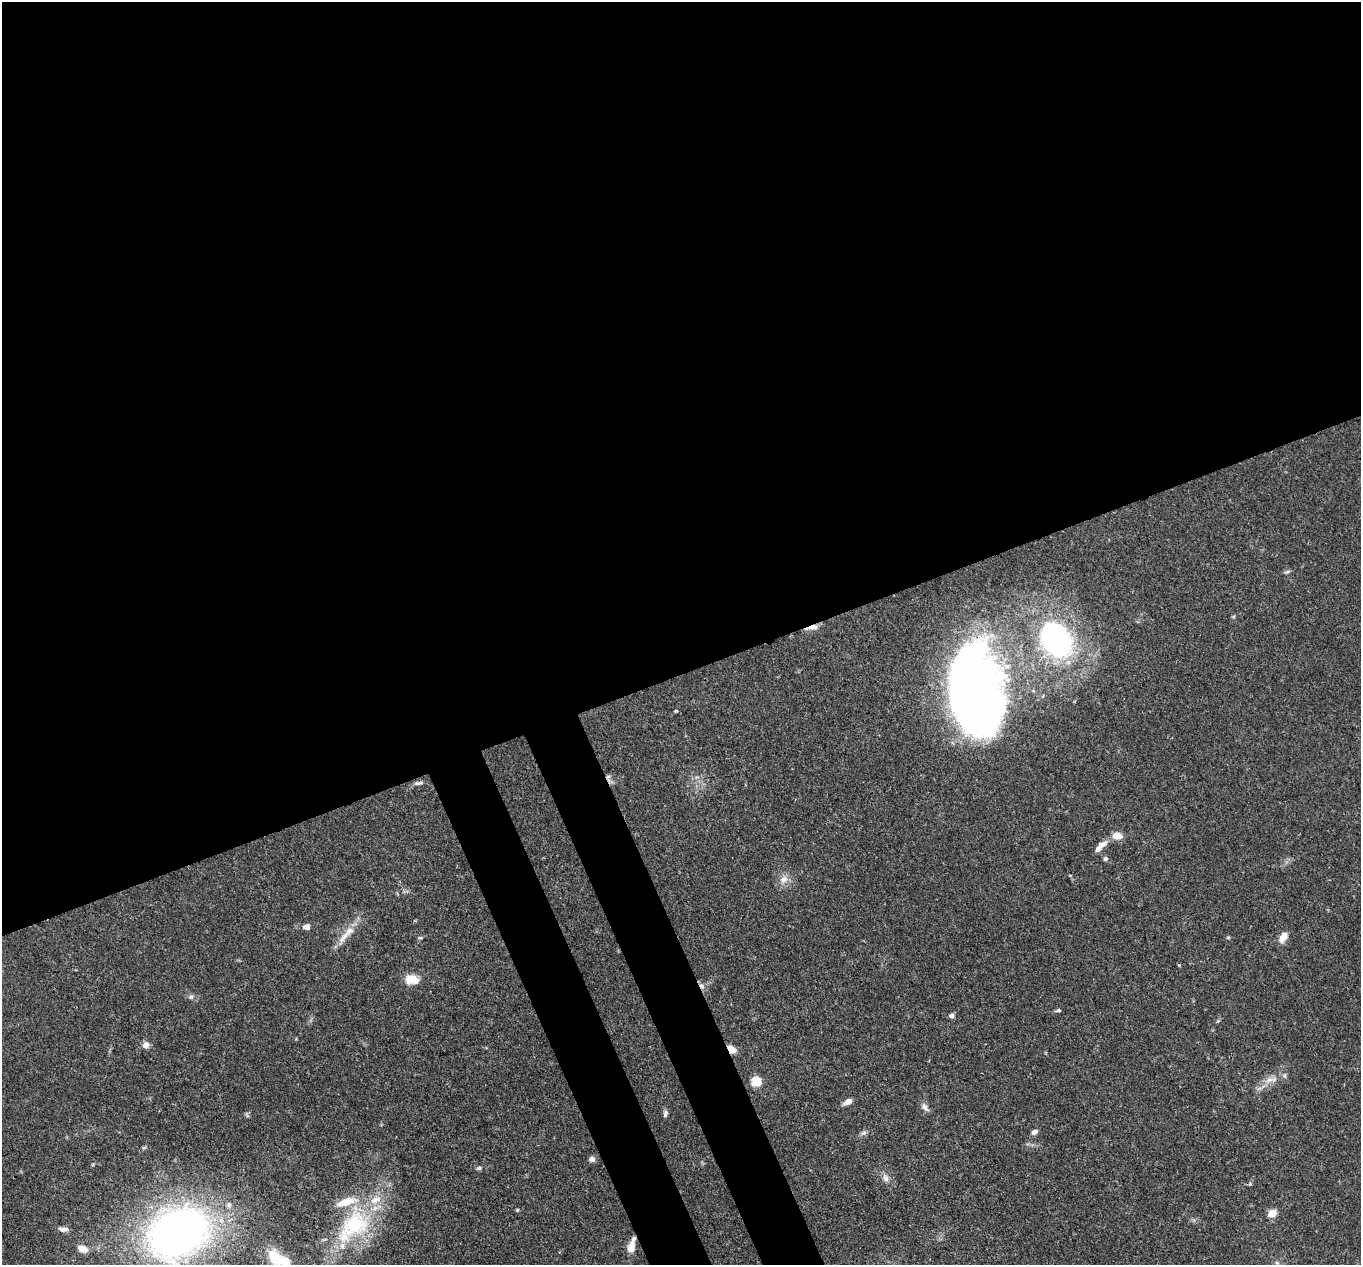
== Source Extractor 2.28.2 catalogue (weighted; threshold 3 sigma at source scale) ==
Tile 2 of 4 x 4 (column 2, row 1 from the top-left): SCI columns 1457-2815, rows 4126-5388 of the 5639 x 5584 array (HDU 1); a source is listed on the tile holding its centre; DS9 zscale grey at full resolution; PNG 1363 x 1267 px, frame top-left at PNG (2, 2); no overlay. Shown black and unused: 57% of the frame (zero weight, under 3 of 4 exposures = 8% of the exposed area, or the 3 px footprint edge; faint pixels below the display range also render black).
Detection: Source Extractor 2.28.2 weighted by HDU 2 'WHT'; one run over the whole footprint, this tile lists its part. Background 0.0914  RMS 0.0038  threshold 0.0172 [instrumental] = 3 sigma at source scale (4.5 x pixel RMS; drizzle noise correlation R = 1.50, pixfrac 1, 0.05/0.05 arcsec/px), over >= 5 px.
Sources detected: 48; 1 inside a brighter object's white glare — not listed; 4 inside a brighter listed object's ellipse — not listed separately; the other 43 listed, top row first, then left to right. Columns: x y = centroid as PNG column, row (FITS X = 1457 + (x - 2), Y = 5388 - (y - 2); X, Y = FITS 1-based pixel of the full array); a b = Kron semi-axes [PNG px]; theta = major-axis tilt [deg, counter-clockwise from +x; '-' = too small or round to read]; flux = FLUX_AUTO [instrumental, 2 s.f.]
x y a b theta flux
1287 572 8 3 19 0.68
812 627 15 6 12 2.8
1056 640 42 31 -56 71
974 689 71 40 -82 460
676 711 4 3 - 0.51
608 777 7 5 44 0.88
418 783 14 4 9 1.1
1117 835 12 9 -6 3.4
1103 844 17 7 32 2.7
1106 859 6 5 - 0.86
784 879 13 10 29 3.1
306 927 7 6 - 2.1
344 936 23 8 51 5.2
1283 937 11 6 58 4.5
420 938 6 4 -1 0.49
1179 965 3 3 - 0.67
412 980 17 11 -5 5.6
702 986 9 6 -57 1.5
191 997 7 6 - 0.96
1058 1010 7 4 11 0.71
951 1016 6 6 - 1.2
146 1045 9 9 - 1.8
731 1049 10 6 -42 3.6
1285 1075 8 4 -82 0.77
1269 1080 12 8 18 2.8
756 1082 5 5 - 22
848 1102 9 5 26 2.7
925 1107 12 6 -55 1.8
665 1114 9 5 80 1
1034 1132 8 6 27 1.3
864 1133 8 6 20 1
592 1159 8 7 - 1.3
479 1168 7 5 10 0.79
885 1178 12 7 -68 1.9
517 1210 5 3 - 0.35
1272 1213 5 5 - 10
353 1226 60 33 44 44
63 1229 13 5 -3 1.7
178 1233 51 38 26 220
631 1247 14 8 74 3.9
82 1249 13 8 -20 3.5
275 1257 22 15 -61 11
1277 1263 6 4 -19 0.63
Overlapping masked pixels (flux is a lower limit): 5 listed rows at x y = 812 627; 974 689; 608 777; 702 986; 731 1049
Isophote crosses this tile's border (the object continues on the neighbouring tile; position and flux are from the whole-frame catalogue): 1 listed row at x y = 275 1257